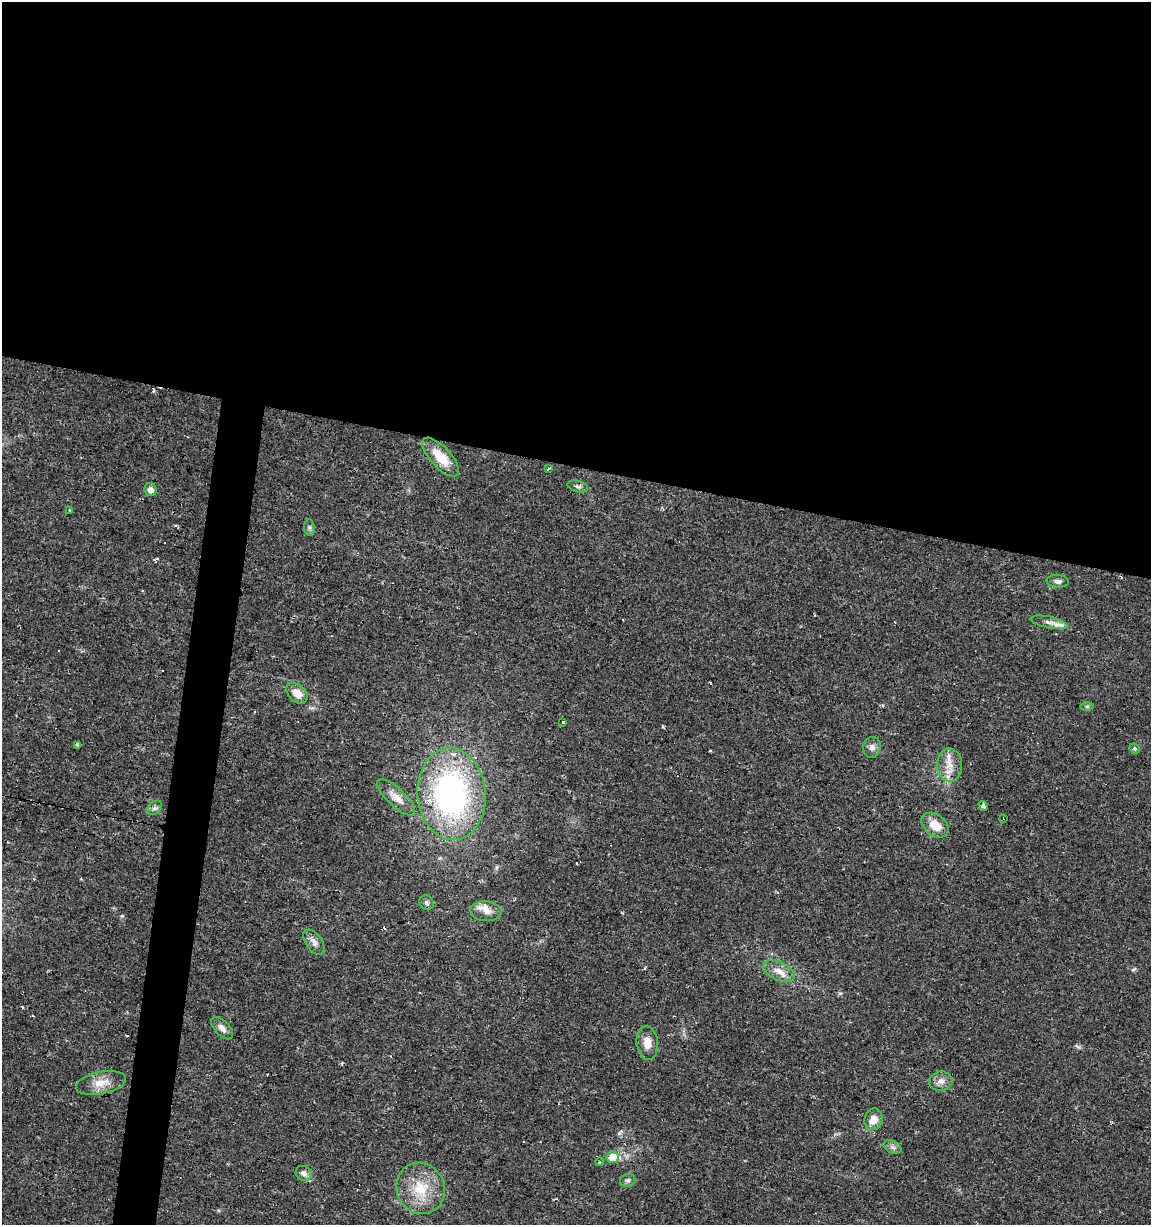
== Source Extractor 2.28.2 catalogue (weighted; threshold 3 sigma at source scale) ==
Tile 3 of 4 x 4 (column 3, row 1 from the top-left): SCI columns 2584-3732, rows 3669-4891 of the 5106 x 4899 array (HDU 1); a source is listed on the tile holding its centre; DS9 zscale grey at full resolution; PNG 1153 x 1227 px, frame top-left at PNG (2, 2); each listed source drawn as its Kron ellipse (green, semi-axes under 4 px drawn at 4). Shown black and unused: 41% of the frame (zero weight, under 2 of 3 exposures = <1% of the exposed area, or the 3 px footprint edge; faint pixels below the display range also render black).
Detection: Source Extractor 2.28.2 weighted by HDU 2 'WHT'; one run over the whole footprint, this tile lists its part. Background 0.0131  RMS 0.0028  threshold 0.0127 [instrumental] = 3 sigma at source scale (4.5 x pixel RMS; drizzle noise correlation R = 1.50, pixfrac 1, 0.0396/0.0396 arcsec/px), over >= 5 px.
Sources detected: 53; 14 cosmic-ray / hot-pixel residue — neither listed nor drawn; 3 inside a brighter listed object's ellipse — not listed separately; the other 36 listed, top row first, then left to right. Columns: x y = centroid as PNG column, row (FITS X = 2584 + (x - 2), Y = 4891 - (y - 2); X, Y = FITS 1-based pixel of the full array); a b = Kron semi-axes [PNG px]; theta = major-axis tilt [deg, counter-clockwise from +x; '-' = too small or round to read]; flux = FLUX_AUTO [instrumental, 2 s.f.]
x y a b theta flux
441 457 24 10 -47 6.4
549 469 4 2 - 0.53
578 486 10 5 -17 0.81
150 490 6 6 - 1.3
69 510 3 2 - 0.47
309 527 8 5 -84 0.66
1058 581 11 6 -3 1.1
1049 622 19 5 -11 1.7
297 693 12 8 -41 3.2
1087 706 7 4 1 0.41
562 723 3 3 - 0.96
77 746 3 3 - 3.9
872 747 10 8 74 1.4
1135 749 5 5 - 0.54
950 765 16 12 -89 3.8
451 794 46 34 -86 71
396 797 25 8 -43 3
983 806 5 4 - 0.76
155 808 8 6 41 0.78
1003 818 2 2 - 0.23
935 825 15 10 -38 4.6
427 903 8 6 -47 0.74
486 911 15 10 -5 2.4
314 942 14 8 -55 1.6
779 971 17 9 -26 2.8
222 1028 14 7 -46 1.6
647 1043 17 10 -83 3.1
941 1081 12 9 11 1.8
101 1083 25 11 12 4
873 1119 11 9 74 2.7
892 1147 9 6 -27 0.93
613 1157 6 6 - 5.1
599 1162 4 3 - 0.25
303 1173 8 7 - 1.3
628 1180 7 6 - 0.76
421 1188 26 24 -66 10
Overlapping masked pixels (flux is a lower limit): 2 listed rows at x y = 451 794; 396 797